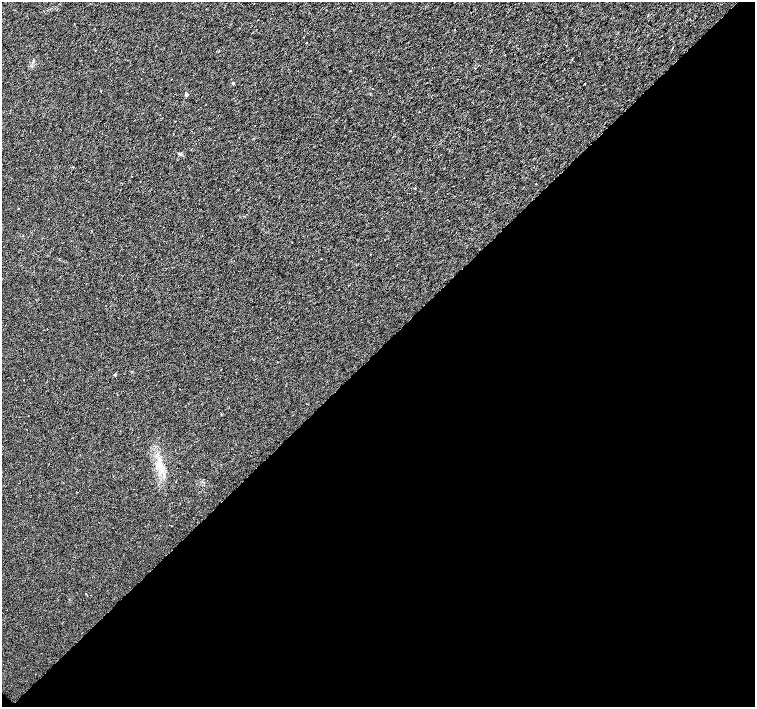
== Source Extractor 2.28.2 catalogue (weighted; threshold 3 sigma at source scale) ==
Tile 15 of 4 x 4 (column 3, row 4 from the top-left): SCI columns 3011-4516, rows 157-1566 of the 6024 x 6017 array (HDU 1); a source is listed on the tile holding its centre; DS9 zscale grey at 2 x 2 block average (1 PNG px = mean of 2 x 2 image px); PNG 757 x 709 px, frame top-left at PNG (2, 2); no overlay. Shown black and unused: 51% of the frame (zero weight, under 3 of 6 exposures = <1% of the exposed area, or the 3 px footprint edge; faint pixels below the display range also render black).
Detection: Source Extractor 2.28.2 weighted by HDU 2 'WHT'; one run over the whole footprint, this tile lists its part. Background 0.0116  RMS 0.0035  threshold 0.0144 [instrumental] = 3 sigma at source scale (4.09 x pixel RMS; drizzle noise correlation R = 1.36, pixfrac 0.8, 0.0396/0.0396 arcsec/px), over >= 5 px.
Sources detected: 14; all 14 listed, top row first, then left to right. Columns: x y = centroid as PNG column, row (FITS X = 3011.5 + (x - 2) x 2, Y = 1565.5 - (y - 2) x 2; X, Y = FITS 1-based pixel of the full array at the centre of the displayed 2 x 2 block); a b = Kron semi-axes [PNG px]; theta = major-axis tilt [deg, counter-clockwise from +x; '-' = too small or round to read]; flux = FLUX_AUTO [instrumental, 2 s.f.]
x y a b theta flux
455 30 2 2 - 0.36
307 42 2 2 - 0.56
171 79 2 2 - 0.29
233 83 3 3 - 0.62
584 84 2 2 - 0.62
186 94 3 2 - 2.9
73 167 2 2 - 1.2
536 184 2 2 - 0.26
370 255 2 2 - 0.24
321 259 2 2 - 0.26
172 267 2 2 - 0.64
115 375 3 2 - 0.83
160 465 6 4 -81 2.6
175 482 2 2 - 0.43
Diffuse or blended objects may show on this block-average render without a row.